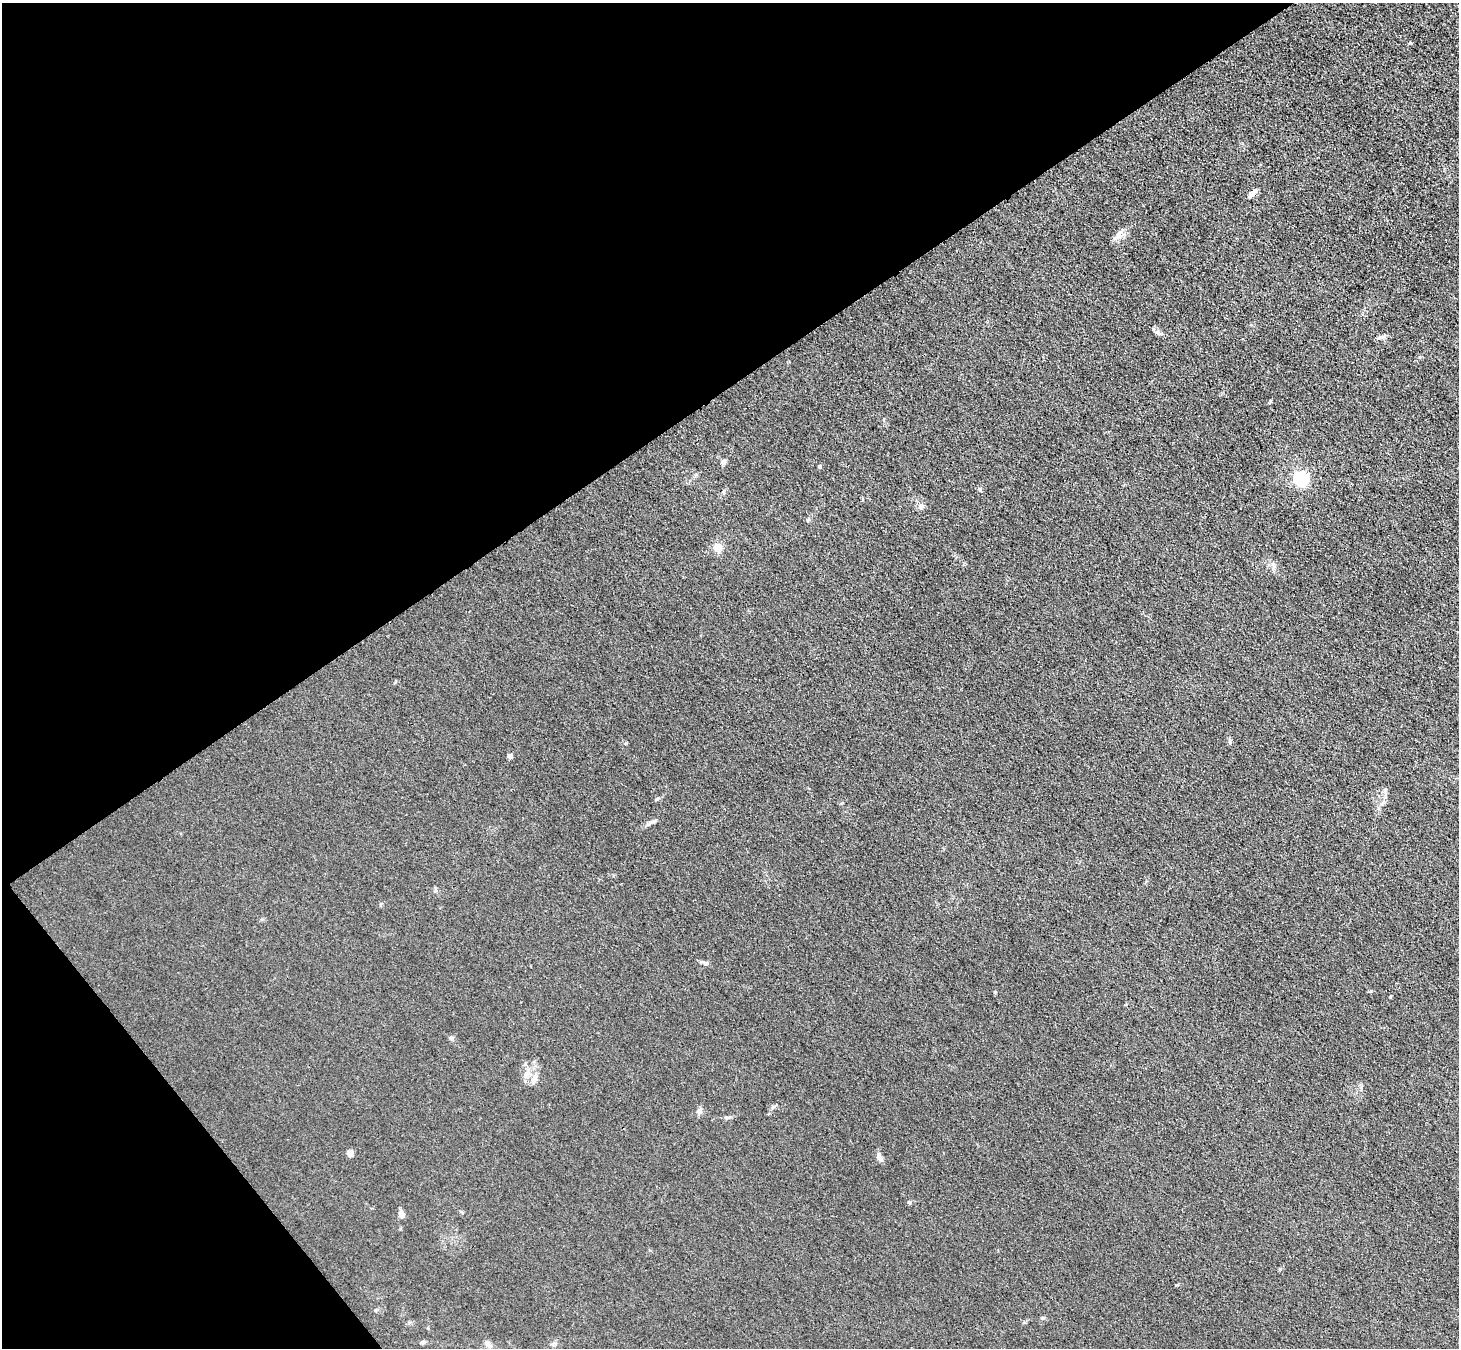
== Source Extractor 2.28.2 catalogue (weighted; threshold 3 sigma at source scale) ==
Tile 5 of 4 x 4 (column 1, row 2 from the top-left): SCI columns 102-1558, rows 2954-4299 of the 6166 x 6131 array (HDU 1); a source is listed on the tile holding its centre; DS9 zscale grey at full resolution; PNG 1461 x 1350 px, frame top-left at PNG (2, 3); no overlay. Shown black and unused: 34% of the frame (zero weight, under 3 of 4 exposures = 9% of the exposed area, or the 3 px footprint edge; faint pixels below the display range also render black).
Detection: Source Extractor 2.28.2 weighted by HDU 2 'WHT'; one run over the whole footprint, this tile lists its part. Background 0.0318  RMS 0.0067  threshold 0.0304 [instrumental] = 3 sigma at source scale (4.5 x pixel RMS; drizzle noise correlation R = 1.50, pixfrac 1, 0.05/0.05 arcsec/px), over >= 5 px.
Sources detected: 26; all 26 listed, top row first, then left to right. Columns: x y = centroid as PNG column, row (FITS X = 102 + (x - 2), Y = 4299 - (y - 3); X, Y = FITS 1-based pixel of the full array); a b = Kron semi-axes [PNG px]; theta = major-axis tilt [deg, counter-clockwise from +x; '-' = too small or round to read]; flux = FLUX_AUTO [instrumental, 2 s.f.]
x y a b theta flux
1252 194 10 5 43 3.7
1119 234 10 8 75 3.5
1157 332 8 6 -23 1.9
1380 337 9 5 24 1.7
723 462 6 5 - 2.3
819 466 4 4 - 1.4
1300 477 10 8 -61 64
920 507 7 7 - 2.4
717 547 9 9 - 6.8
1273 565 8 4 -71 1.4
1230 742 7 4 -85 1.3
510 756 5 5 - 2.2
1385 790 5 5 - 1.1
654 821 10 4 30 1.6
705 963 9 5 -12 1.7
451 1038 6 5 - 1.2
526 1074 9 6 16 2.9
534 1079 13 7 57 3.4
699 1111 8 6 71 1.7
350 1153 5 4 - 8.4
879 1157 10 6 -63 3.3
909 1202 5 4 - 0.83
402 1214 8 7 - 2.8
1043 1318 6 4 22 0.99
422 1342 7 4 26 1.2
490 1346 9 7 -28 2.5
Unlisted compact peaks at least as high as the median listed source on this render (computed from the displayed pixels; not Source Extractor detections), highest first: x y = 1270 401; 1176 1285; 995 992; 980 489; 657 799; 626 743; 1280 1269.